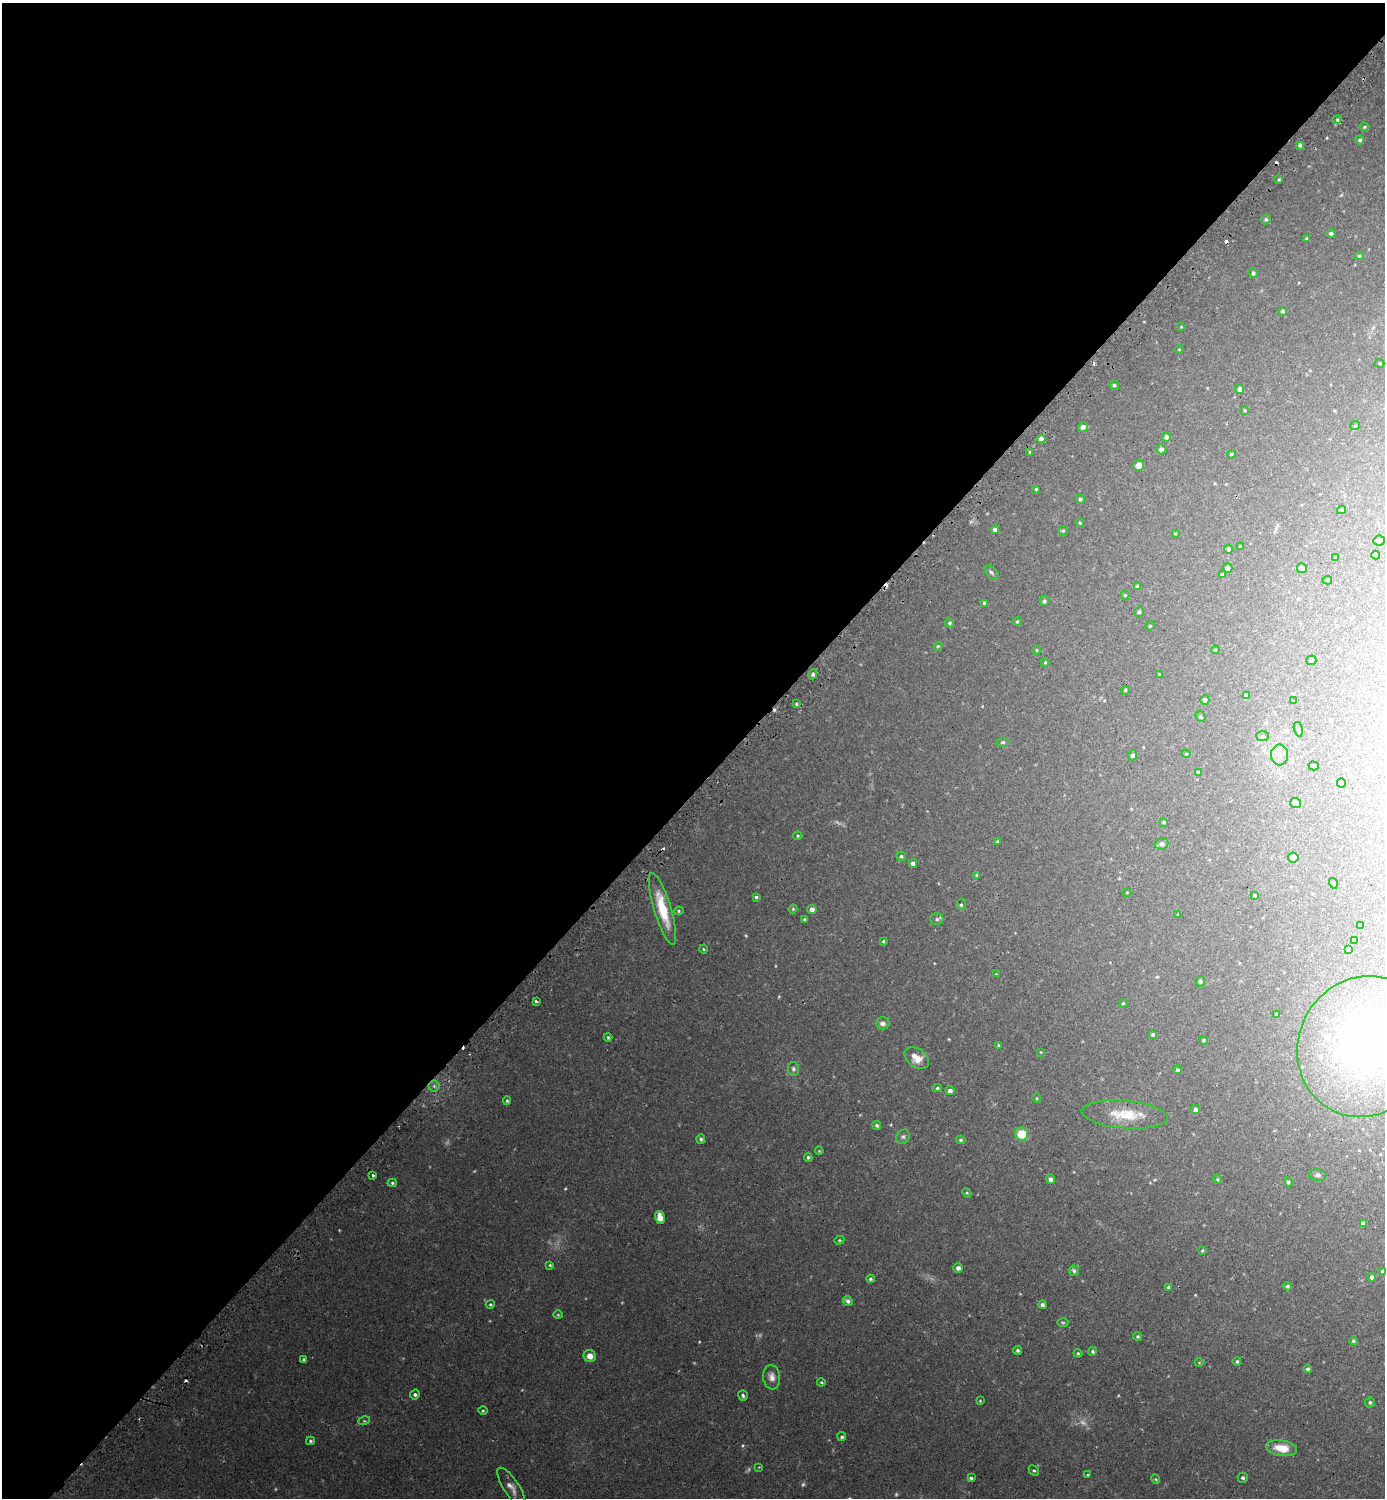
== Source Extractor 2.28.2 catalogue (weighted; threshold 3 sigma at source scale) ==
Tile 5 of 4 x 4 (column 1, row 2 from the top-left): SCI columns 176-1558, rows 3011-4506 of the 6036 x 6033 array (HDU 1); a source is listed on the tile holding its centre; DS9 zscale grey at full resolution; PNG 1387 x 1500 px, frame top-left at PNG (2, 3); each listed source drawn as its Kron ellipse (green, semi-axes under 4 px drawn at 4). Shown black and unused: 53% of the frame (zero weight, under 2 of 3 exposures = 3% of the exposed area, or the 3 px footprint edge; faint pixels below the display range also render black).
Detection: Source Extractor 2.28.2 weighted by HDU 2 'WHT'; one run over the whole footprint, this tile lists its part. Background 0.0442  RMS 0.0047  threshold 0.021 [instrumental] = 3 sigma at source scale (4.5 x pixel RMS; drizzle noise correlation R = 1.50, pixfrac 1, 0.05/0.05 arcsec/px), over >= 5 px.
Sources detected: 200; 9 too faint to see at this stretch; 8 cosmic-ray / hot-pixel residue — neither listed nor drawn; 4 inside a brighter listed object's ellipse — not listed separately; the other 179 listed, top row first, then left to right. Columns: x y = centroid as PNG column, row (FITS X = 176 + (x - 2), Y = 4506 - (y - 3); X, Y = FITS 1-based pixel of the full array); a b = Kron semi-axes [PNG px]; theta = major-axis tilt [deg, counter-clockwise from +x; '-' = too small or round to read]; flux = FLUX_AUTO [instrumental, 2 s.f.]
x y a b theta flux
1337 120 5 3 - 0.47
1364 127 5 4 - 0.52
1360 140 4 4 - 0.77
1300 145 4 4 - 1.3
1279 179 4 3 - 0.43
1266 219 5 4 - 0.76
1331 233 4 4 - 1.2
1306 238 4 4 - 0.62
1359 256 4 4 - 0.57
1253 273 5 4 - 0.96
1283 311 4 4 - 0.85
1181 327 4 3 - 0.34
1179 349 4 3 - 0.32
1380 363 4 4 - 0.47
1114 385 5 4 - 0.85
1240 389 5 4 - 2.3
1245 410 4 3 - 0.43
1355 426 5 4 - 0.51
1083 427 5 5 - 2.1
1166 437 4 4 - 1.4
1041 439 4 4 - 3
1161 449 5 5 - 1.5
1030 452 3 2 - 0.6
1231 454 4 3 - 0.55
1139 465 5 5 - 3
1036 489 3 3 - 0.45
1080 499 4 4 - 0.85
1342 510 4 4 - 0.51
1080 523 4 4 - 0.52
995 530 4 4 - 1.5
1063 531 5 4 - 0.63
1175 534 4 3 - 0.31
1379 541 5 5 - 1.7
1240 547 4 4 - 0.8
1229 549 4 4 - 0.93
1376 555 4 4 - 2.6
1335 558 4 3 - 0.44
1228 568 5 4 - 2.8
1302 568 5 5 - 1.3
991 572 8 5 -45 1.1
1222 575 4 4 - 1.1
1327 580 5 4 - 0.61
1138 586 4 4 - 0.97
1125 595 4 4 - 0.6
1044 601 5 4 - 0.93
985 603 4 3 - 1.3
1139 612 5 4 - 0.96
1017 621 4 3 - 0.59
950 623 5 4 - 0.91
1150 626 5 3 - 0.43
938 646 4 4 - 0.44
1037 650 4 3 - 0.37
1215 650 4 3 - 0.45
1311 660 5 4 - 1.1
1045 662 4 4 - 0.47
813 674 5 4 - 1.2
1159 674 4 3 - 0.39
1125 690 4 4 - 0.49
1246 695 4 4 - 1.8
1205 700 4 4 - 1.6
1293 701 4 2 - 0.28
796 704 3 2 - 0.61
1200 717 6 4 -51 0.78
1298 729 7 4 -76 0.87
1262 736 6 5 - 0.75
1003 742 6 4 13 0.79
1186 754 4 4 - 0.47
1132 755 5 4 - 1.2
1280 755 10 8 -86 3.1
1314 766 5 4 - 0.63
1198 772 4 3 - 0.67
1341 783 4 4 - 2
1296 803 5 5 - 2.1
1164 822 3 3 - 0.55
798 836 5 4 - 0.51
997 841 4 3 - 0.49
1162 844 6 6 - 1.6
901 856 5 4 - 0.77
1293 857 5 5 - 4.4
913 863 4 4 - 1.6
977 875 4 3 - 0.66
1333 883 5 3 - 0.43
1127 892 4 3 - 0.35
1255 895 4 3 - 0.41
756 897 4 4 - 0.68
961 905 5 4 - 0.64
662 909 37 8 -73 15
793 909 4 4 - 0.52
812 909 5 4 - 1.8
679 911 5 4 - 0.58
1178 914 3 2 - 0.34
804 919 3 3 - 0.5
937 919 6 5 - 1.1
1360 925 4 4 - 1.1
1354 940 3 3 - 0.86
883 941 4 3 - 0.53
703 949 4 3 - 0.45
1348 949 4 3 - 0.73
996 974 3 3 - 0.26
1200 981 5 5 - 1.1
536 1001 4 3 - 1.3
1123 1003 4 3 - 0.53
1277 1014 3 3 - 0.77
883 1023 7 6 - 1.7
1153 1034 3 3 - 0.89
608 1037 4 3 - 0.61
1203 1040 4 4 - 0.65
999 1045 4 3 - 0.49
1365 1047 71 66 63 160
1041 1052 4 4 - 0.34
917 1058 13 9 -36 5
793 1069 7 5 -79 1
1177 1070 4 4 - 0.87
434 1086 5 5 - 1.1
937 1088 5 4 - 0.57
950 1091 4 4 - 2
1036 1098 4 3 - 0.36
507 1101 4 4 - 0.61
1195 1109 4 4 - 1.6
1125 1114 43 14 -5 15
877 1125 4 4 - 0.84
1022 1134 6 6 - 11
903 1137 7 6 - 1.2
701 1139 5 4 - 0.79
961 1140 4 3 - 0.75
819 1151 4 3 - 0.39
808 1157 4 4 - 0.82
373 1175 3 3 - 2.9
1318 1175 9 5 -9 1.3
1050 1179 5 4 - 1.7
1217 1179 5 3 - 0.47
1288 1182 5 4 - 0.79
392 1183 4 4 - 0.7
967 1193 5 4 - 0.49
660 1218 7 4 -78 4.8
1363 1223 4 4 - 1.6
839 1240 5 4 - 0.52
1202 1250 3 2 - 0.46
550 1265 3 3 - 0.53
958 1268 5 4 - 1.7
1074 1271 5 5 - 0.93
1382 1271 4 4 - 0.91
1372 1277 4 4 - 1.5
870 1279 4 4 - 0.74
1288 1286 4 4 - 0.78
1168 1287 4 4 - 0.88
848 1301 5 4 - 1.5
490 1304 5 4 - 0.58
1042 1305 4 4 - 1.3
558 1315 4 4 - 0.49
1063 1322 6 3 -1 0.52
1138 1336 4 4 - 0.69
1353 1341 4 4 - 0.73
1018 1350 4 3 - 0.87
1093 1351 5 4 - 0.93
1078 1353 4 4 - 0.54
590 1356 6 6 - 3.7
304 1360 4 3 - 0.74
1237 1361 4 3 - 0.75
1199 1363 4 4 - 0.41
1308 1369 4 4 - 0.85
772 1377 12 8 -83 3
821 1382 4 4 - 0.48
415 1394 5 5 - 1
743 1395 5 5 - 1
980 1401 3 2 - 0.4
1370 1402 5 5 - 0.83
483 1411 5 3 - 0.52
364 1421 6 4 16 0.65
842 1437 4 4 - 0.84
311 1441 4 3 - 0.69
1282 1448 15 8 -8 8.2
759 1467 3 3 - 0.31
1034 1470 6 4 -44 0.76
1088 1475 3 3 - 0.42
971 1478 4 4 - 0.81
1243 1478 5 5 - 1
1156 1479 5 4 - 0.51
511 1488 23 7 -57 3.6
Isophote crosses this tile's border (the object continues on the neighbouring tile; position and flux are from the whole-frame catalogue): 1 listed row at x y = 1365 1047